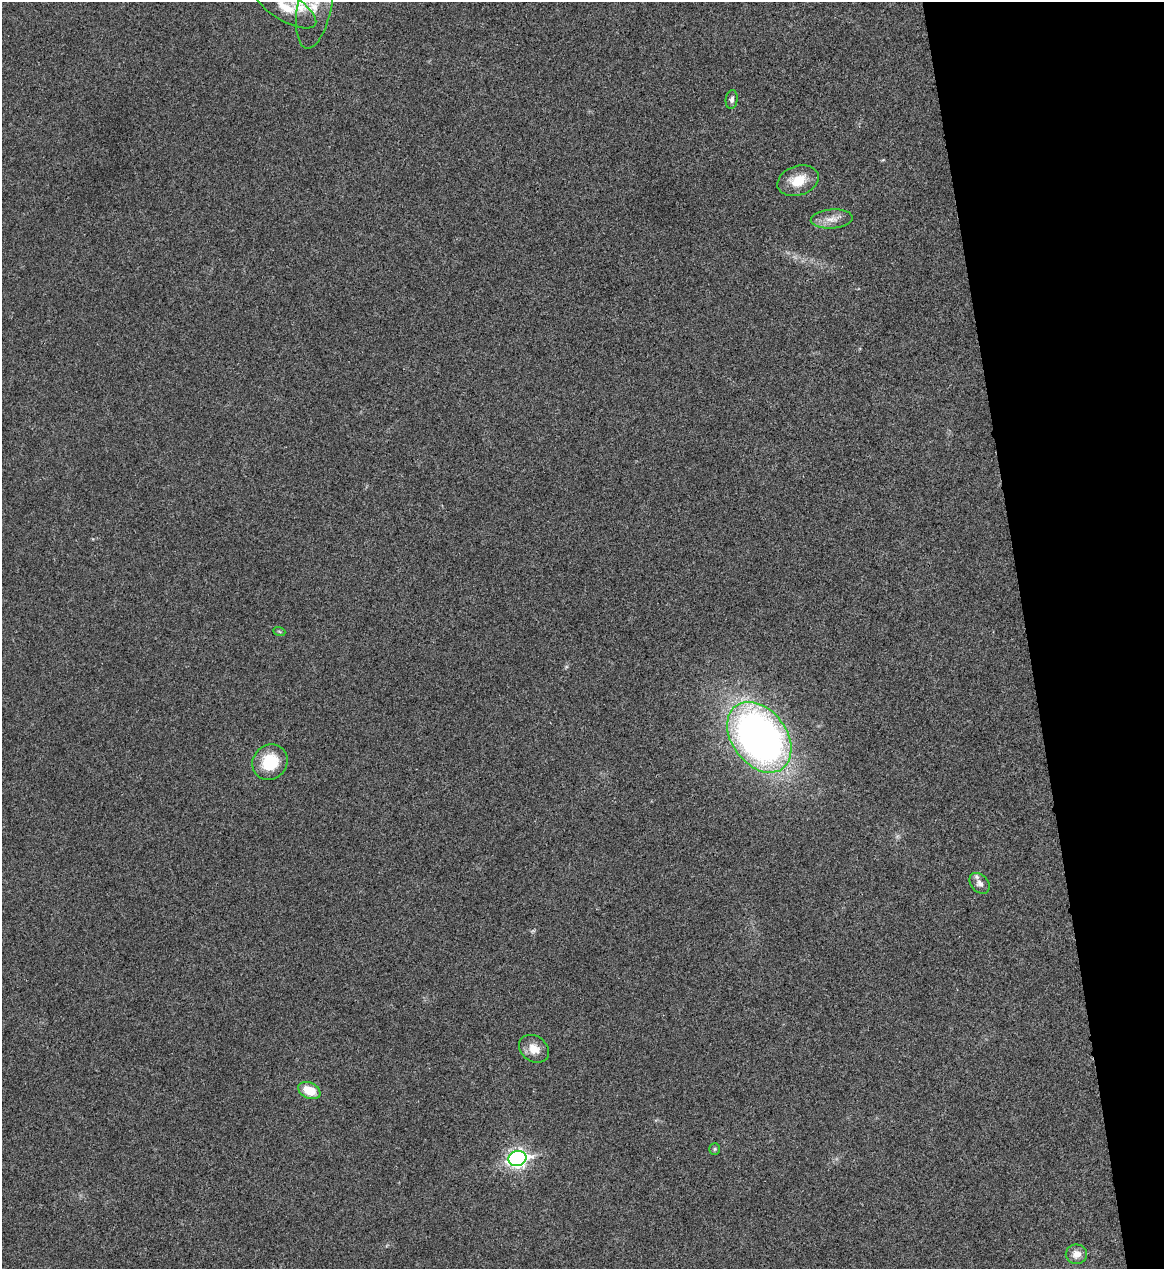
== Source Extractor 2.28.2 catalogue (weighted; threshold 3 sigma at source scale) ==
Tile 12 of 4 x 4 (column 4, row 3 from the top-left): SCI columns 3633-4794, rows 1270-2536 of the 5055 x 5071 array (HDU 1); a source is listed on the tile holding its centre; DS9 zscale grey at full resolution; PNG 1166 x 1271 px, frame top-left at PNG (2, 2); each listed source drawn as its Kron ellipse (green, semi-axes under 4 px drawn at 4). Shown black and unused: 12% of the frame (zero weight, under 3 of 4 exposures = <1% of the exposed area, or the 3 px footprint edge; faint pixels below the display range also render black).
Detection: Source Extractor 2.28.2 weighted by HDU 2 'WHT'; one run over the whole footprint, this tile lists its part. Background 0.0197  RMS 0.0042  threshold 0.0189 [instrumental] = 3 sigma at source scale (4.5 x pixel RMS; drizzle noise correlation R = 1.50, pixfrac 1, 0.05/0.05 arcsec/px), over >= 5 px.
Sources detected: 14; all 14 listed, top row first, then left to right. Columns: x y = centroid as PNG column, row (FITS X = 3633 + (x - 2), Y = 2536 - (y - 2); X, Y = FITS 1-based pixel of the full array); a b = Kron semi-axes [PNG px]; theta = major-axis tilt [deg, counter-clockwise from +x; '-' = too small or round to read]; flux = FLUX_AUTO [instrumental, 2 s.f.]
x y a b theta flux
315 3 46 17 80 17
286 7 35 13 -31 11
732 99 9 6 82 1.3
798 181 21 14 18 8.8
832 219 21 9 4 4.3
279 631 6 4 -20 0.53
759 737 39 27 -53 250
270 762 18 17 - 15
980 883 12 8 -48 2.5
534 1049 16 12 -35 5.1
309 1091 11 8 -25 8.7
715 1149 5 5 - 0.61
517 1159 9 7 14 150
1076 1254 11 10 - 3.7
Isophote crosses this tile's border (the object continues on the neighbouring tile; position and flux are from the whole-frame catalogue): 2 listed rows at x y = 315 3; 286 7